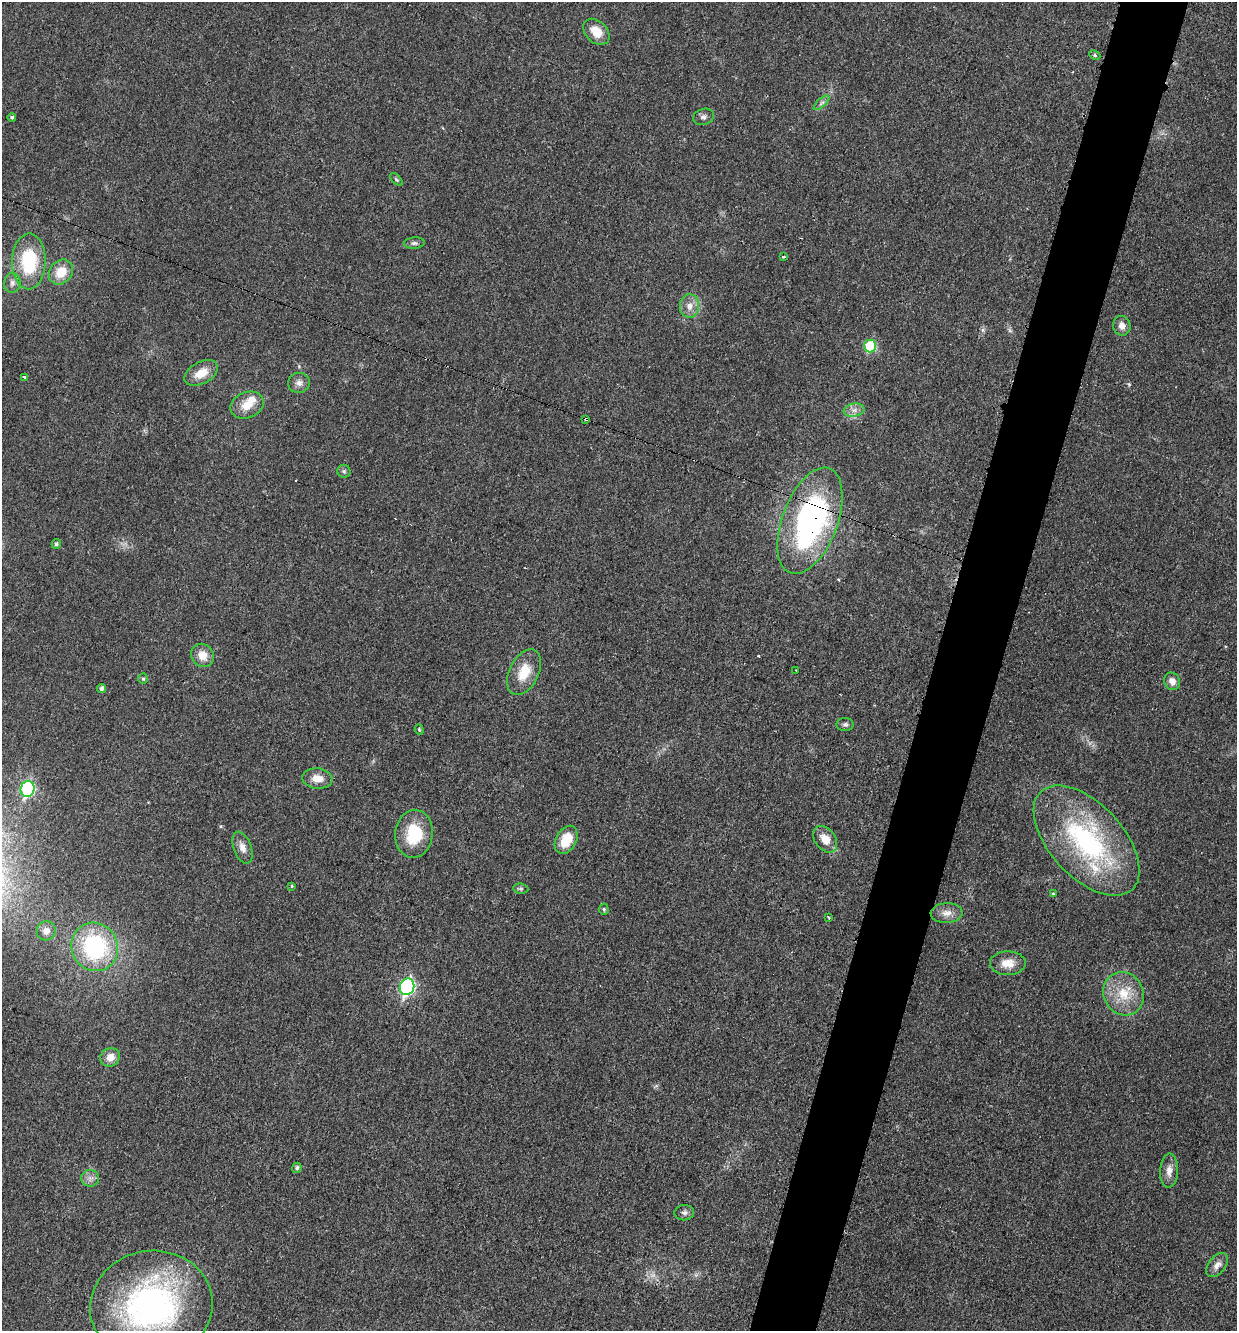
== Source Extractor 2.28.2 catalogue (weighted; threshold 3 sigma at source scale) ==
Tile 10 of 4 x 4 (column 2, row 3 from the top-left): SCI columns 1508-2742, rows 1339-2667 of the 5351 x 5330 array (HDU 1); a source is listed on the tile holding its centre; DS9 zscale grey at full resolution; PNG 1239 x 1333 px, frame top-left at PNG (2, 2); each listed source drawn as its Kron ellipse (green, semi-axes under 4 px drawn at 4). Shown black and unused: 5% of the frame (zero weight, under 3 of 4 exposures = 1% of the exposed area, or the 3 px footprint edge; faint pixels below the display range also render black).
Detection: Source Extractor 2.28.2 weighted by HDU 2 'WHT'; one run over the whole footprint, this tile lists its part. Background 0.0553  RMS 0.0054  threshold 0.0241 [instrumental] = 3 sigma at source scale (4.5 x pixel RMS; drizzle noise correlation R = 1.50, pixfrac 1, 0.05/0.05 arcsec/px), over >= 5 px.
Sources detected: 63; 1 too faint to see at this stretch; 1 inside a brighter object's white glare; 3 cosmic-ray / hot-pixel residue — neither listed nor drawn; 2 inside a brighter listed object's ellipse — not listed separately; the other 56 listed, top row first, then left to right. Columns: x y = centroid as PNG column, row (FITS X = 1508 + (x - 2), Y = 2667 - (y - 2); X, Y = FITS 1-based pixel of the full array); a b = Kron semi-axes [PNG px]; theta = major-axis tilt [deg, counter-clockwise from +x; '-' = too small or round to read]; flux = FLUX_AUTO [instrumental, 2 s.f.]
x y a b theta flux
596 32 15 10 -44 8.9
1095 55 6 4 -27 1
821 103 10 4 41 1.6
12 117 4 4 - 0.98
704 117 11 8 16 2.1
396 179 8 4 -44 0.78
414 243 10 5 5 1.5
783 257 3 3 - 1
29 261 28 17 89 35
61 272 13 11 48 11
12 283 10 8 83 2.5
690 306 12 9 87 4.7
1122 326 10 8 -74 3.5
870 346 6 6 - 30
201 373 18 11 29 8.6
24 377 4 3 - 3.1
299 383 11 10 - 3.1
247 405 17 12 23 8.8
854 410 10 6 9 2.9
586 419 4 3 - 1.8
344 471 6 6 - 1.2
810 521 56 27 69 130
56 544 5 4 - 1.1
203 655 12 11 - 7.3
796 670 2 2 - 0.51
524 672 24 14 63 13
143 679 5 4 - 0.87
1172 681 9 7 -65 4.1
102 688 4 4 - 1.4
845 724 8 7 - 1.5
419 730 5 4 - 0.71
317 779 15 10 -4 6.6
28 789 8 7 - 69
414 834 24 18 84 24
825 839 15 10 -53 7.6
566 840 15 10 61 13
1087 841 67 36 -47 92
242 848 16 8 -70 4.3
292 886 3 3 - 0.52
521 889 8 5 -6 1.1
1053 894 3 3 - 0.52
604 909 5 4 - 0.8
947 913 16 10 3 4.7
829 918 3 3 - 0.54
46 931 10 9 - 3.4
95 947 24 23 - 63
1008 963 18 12 0 7
407 987 8 7 - 110
1123 994 22 19 -62 16
110 1057 10 9 - 5.4
297 1168 5 4 - 1.3
1169 1171 17 9 87 4.7
90 1178 9 8 - 2.5
684 1213 10 7 6 1.8
1217 1265 14 8 51 3.6
151 1306 61 55 10 160
Overlapping masked pixels (flux is a lower limit): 2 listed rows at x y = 586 419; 810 521